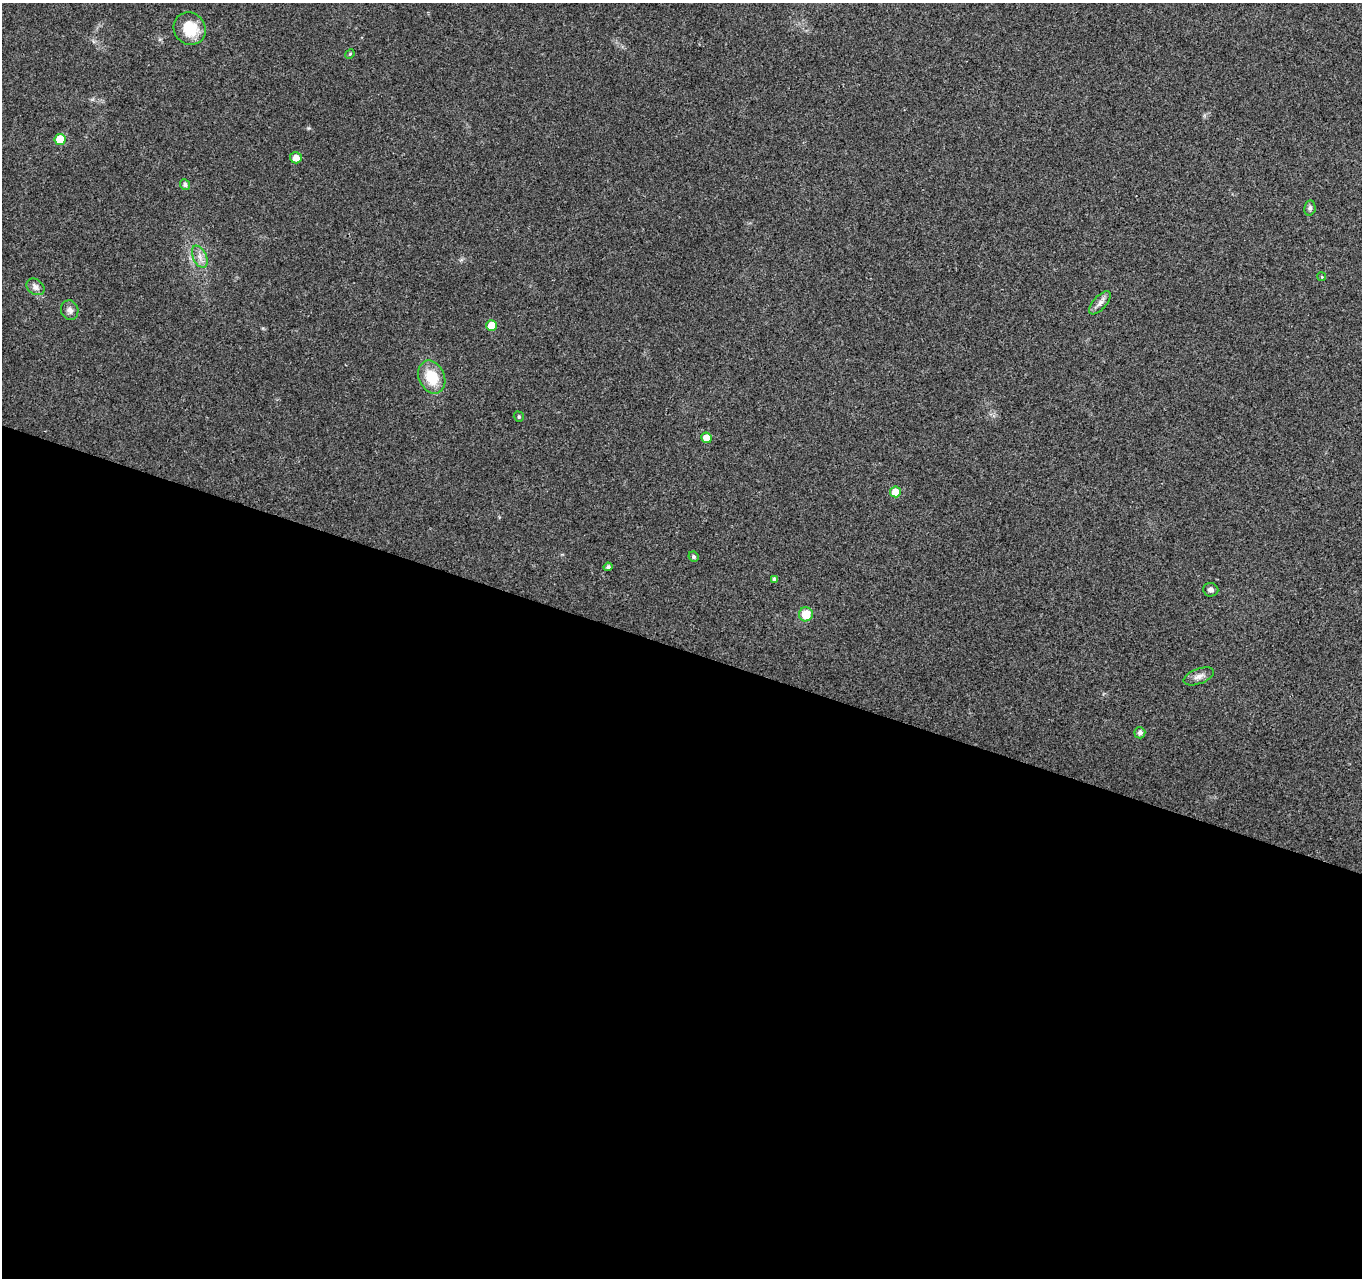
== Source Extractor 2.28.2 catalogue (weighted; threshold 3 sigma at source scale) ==
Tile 14 of 4 x 4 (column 2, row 4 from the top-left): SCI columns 1361-2720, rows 216-1491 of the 5450 x 5597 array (HDU 1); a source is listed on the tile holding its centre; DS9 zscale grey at full resolution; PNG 1364 x 1280 px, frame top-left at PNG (2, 3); each listed source drawn as its Kron ellipse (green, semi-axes under 4 px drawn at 4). Shown black and unused: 49% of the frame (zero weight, under 3 of 4 exposures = <1% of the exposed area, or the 3 px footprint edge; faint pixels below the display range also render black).
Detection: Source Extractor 2.28.2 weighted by HDU 2 'WHT'; one run over the whole footprint, this tile lists its part. Background 0.0376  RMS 0.0033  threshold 0.015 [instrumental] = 3 sigma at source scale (4.5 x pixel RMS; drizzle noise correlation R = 1.50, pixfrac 1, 0.0396/0.0396 arcsec/px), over >= 5 px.
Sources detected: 23; all 23 listed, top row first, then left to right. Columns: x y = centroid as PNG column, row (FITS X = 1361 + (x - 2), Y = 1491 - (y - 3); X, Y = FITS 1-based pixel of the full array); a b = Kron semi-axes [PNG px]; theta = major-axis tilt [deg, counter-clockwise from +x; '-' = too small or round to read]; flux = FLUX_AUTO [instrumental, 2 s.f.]
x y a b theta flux
190 29 17 15 -51 9.6
350 54 5 4 - 0.39
60 139 5 5 - 7.6
296 158 6 5 - 2.8
185 185 5 5 - 1.1
1310 208 8 5 81 0.78
200 257 12 6 -65 2.1
1322 277 4 3 - 0.29
35 287 10 7 -37 1.7
1100 303 14 6 47 1.7
70 310 10 8 -68 1.6
491 325 5 5 - 5.2
432 377 17 13 -65 9.5
519 417 5 4 - 0.57
706 438 5 5 - 3.6
895 492 5 5 - 4.5
693 557 5 5 - 0.79
608 567 4 4 - 0.88
774 579 4 4 - 1.1
1211 590 7 6 - 1.1
806 614 7 7 - 6.4
1199 676 16 7 21 2.1
1140 733 5 5 - 1.3